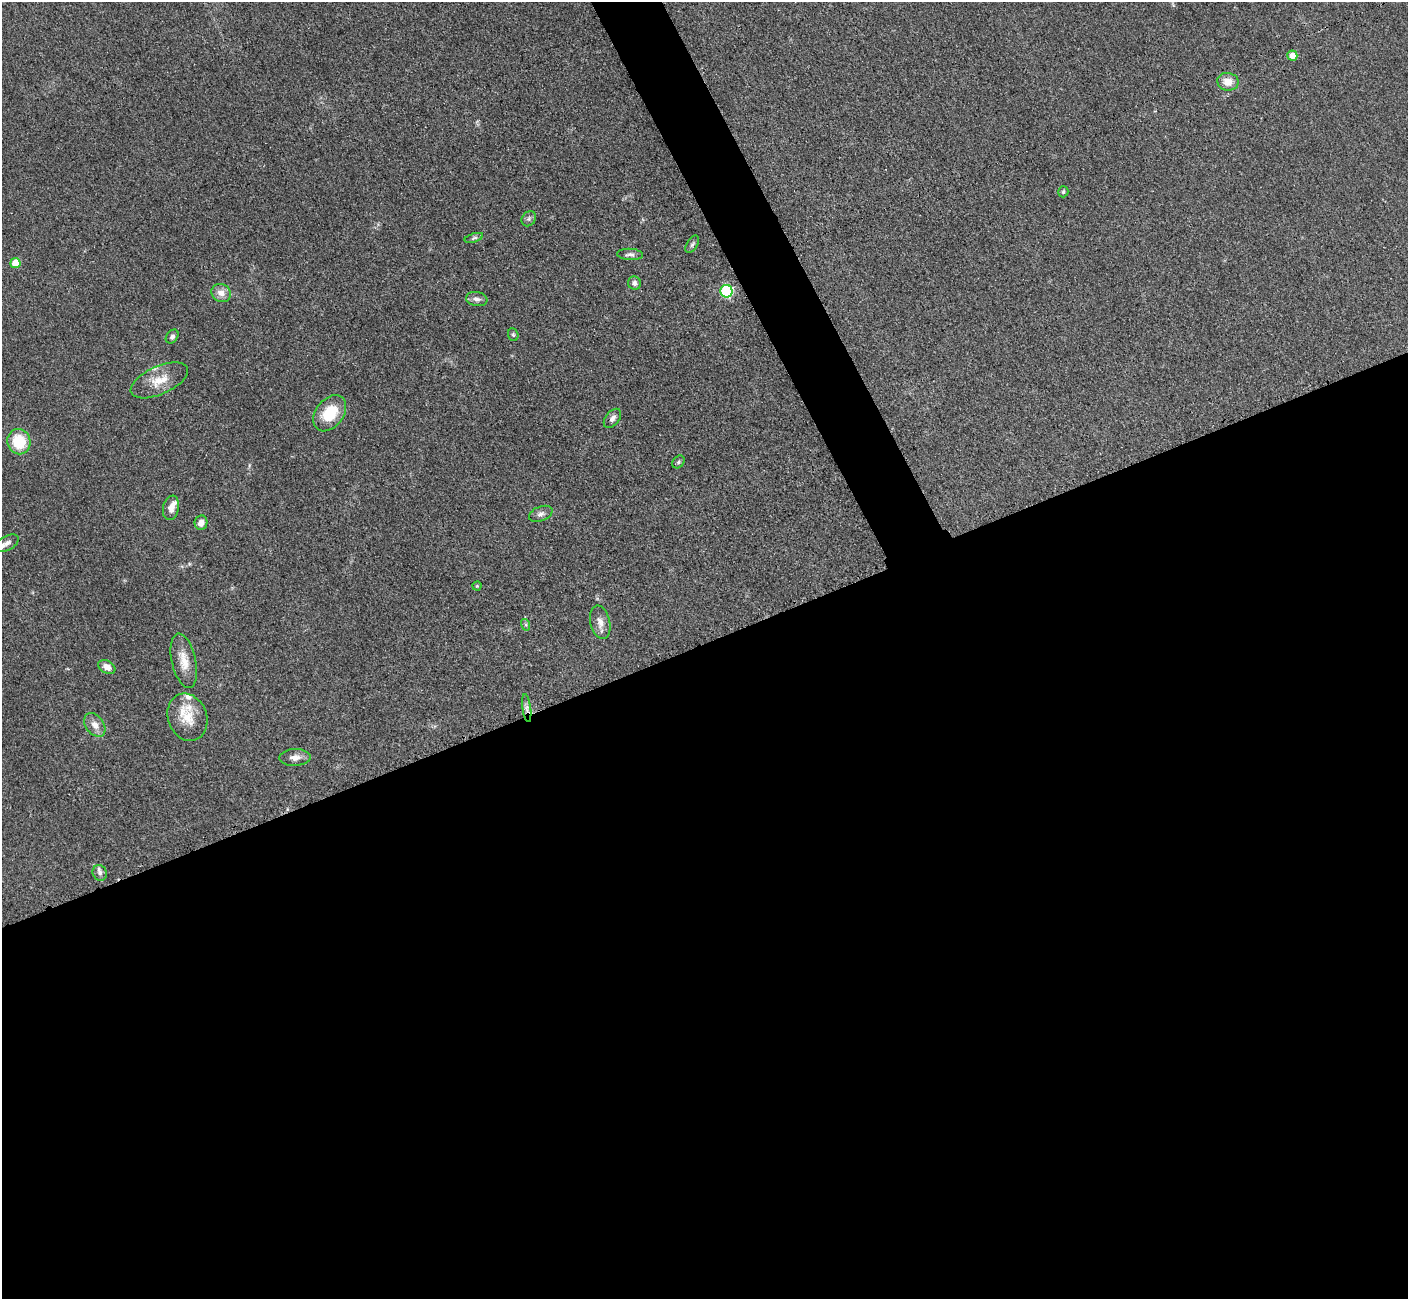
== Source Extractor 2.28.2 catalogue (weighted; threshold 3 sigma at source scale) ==
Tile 15 of 4 x 4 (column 3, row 4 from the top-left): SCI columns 2831-4236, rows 298-1594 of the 5660 x 5649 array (HDU 1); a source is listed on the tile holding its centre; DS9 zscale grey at full resolution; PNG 1410 x 1301 px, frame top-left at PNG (2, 2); each listed source drawn as its Kron ellipse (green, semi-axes under 4 px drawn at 4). Shown black and unused: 53% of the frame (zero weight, under 3 of 4 exposures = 2% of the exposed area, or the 3 px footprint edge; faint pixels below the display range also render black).
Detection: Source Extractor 2.28.2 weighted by HDU 2 'WHT'; one run over the whole footprint, this tile lists its part. Background 0.0466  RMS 0.0052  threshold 0.0235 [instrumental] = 3 sigma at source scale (4.5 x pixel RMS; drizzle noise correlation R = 1.50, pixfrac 1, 0.05/0.05 arcsec/px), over >= 5 px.
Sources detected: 38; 5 inside a brighter listed object's ellipse — not listed separately; the other 33 listed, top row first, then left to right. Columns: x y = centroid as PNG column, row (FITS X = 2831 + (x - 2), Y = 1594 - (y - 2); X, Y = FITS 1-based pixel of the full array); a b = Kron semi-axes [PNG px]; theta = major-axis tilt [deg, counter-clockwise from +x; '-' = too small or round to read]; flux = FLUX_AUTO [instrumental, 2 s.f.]
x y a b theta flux
1292 56 5 5 - 5.4
1228 82 10 9 - 5.6
1063 192 5 5 - 0.95
529 219 8 6 47 1.3
474 238 9 4 17 0.94
692 244 10 5 58 1.2
630 254 13 5 -4 1.9
15 263 5 5 - 9
635 283 7 6 - 2
726 291 6 6 - 53
221 293 10 9 - 4.2
477 299 11 7 -10 2.1
513 335 6 5 - 0.85
172 337 8 5 52 1.5
159 380 31 14 24 10
330 413 20 13 52 17
612 418 11 6 51 2.3
19 442 13 11 -78 18
678 462 7 5 50 0.95
171 508 12 8 78 3.5
541 514 12 7 21 2.1
201 523 7 6 - 4.1
7 543 13 7 28 2.4
477 586 4 4 - 0.54
600 622 17 10 -78 4.4
526 625 6 4 -72 0.74
184 661 27 12 -77 8.3
107 667 9 6 -28 3.8
527 708 14 4 -83 2
187 717 24 19 -69 12
95 725 13 9 -54 4.1
295 757 16 8 3 3.7
100 873 8 7 - 1.6
Overlapping masked pixels (flux is a lower limit): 1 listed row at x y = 527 708